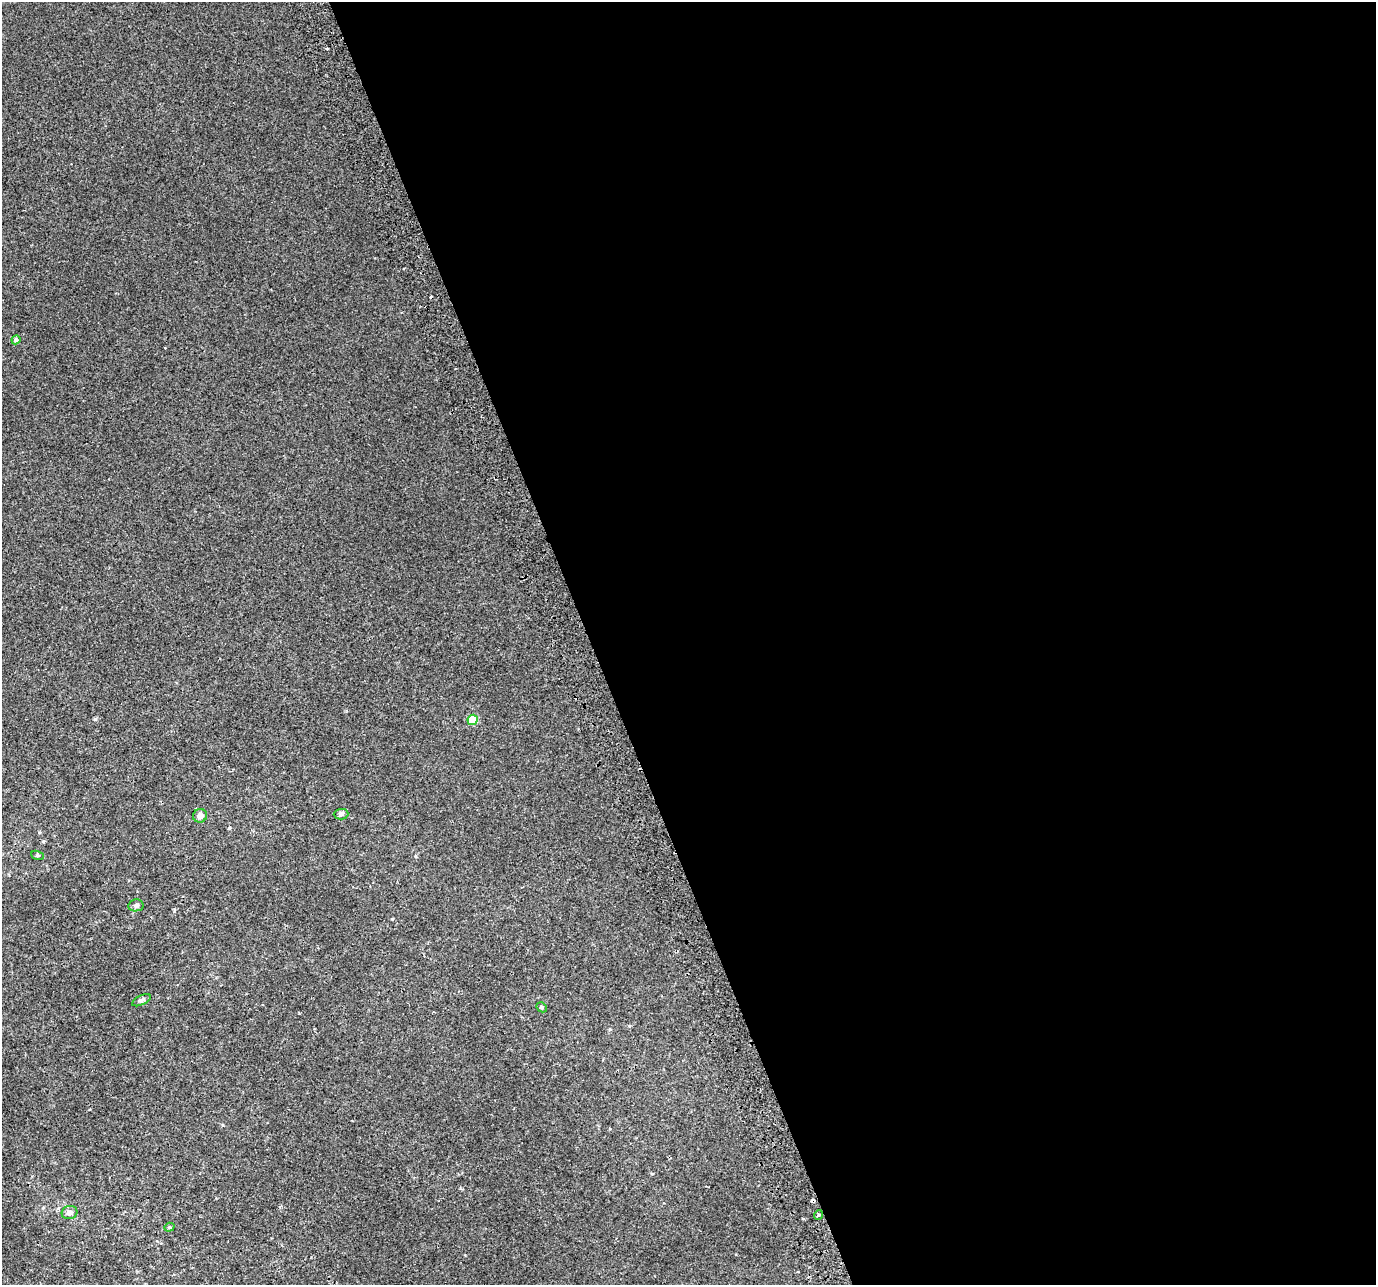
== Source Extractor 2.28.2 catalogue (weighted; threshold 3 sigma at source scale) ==
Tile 8 of 4 x 4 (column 4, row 2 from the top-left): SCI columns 4166-5539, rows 2710-3992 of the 5579 x 5364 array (HDU 1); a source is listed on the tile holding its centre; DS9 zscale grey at full resolution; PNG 1378 x 1287 px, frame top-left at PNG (2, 2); each listed source drawn as its Kron ellipse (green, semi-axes under 4 px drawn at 4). Shown black and unused: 57% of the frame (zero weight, under 2 of 3 exposures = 2% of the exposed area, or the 3 px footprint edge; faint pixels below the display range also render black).
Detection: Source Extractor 2.28.2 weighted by HDU 2 'WHT'; one run over the whole footprint, this tile lists its part. Background 0.0011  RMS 0.0028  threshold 0.0127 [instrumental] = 3 sigma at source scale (4.5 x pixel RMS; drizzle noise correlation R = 1.50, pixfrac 1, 0.0396/0.0396 arcsec/px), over >= 5 px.
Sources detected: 15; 4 cosmic-ray / hot-pixel residue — neither listed nor drawn; the other 11 listed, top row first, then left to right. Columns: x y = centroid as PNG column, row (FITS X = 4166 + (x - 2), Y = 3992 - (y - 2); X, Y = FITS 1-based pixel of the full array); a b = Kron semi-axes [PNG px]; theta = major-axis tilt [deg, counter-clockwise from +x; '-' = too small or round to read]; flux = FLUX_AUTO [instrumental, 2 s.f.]
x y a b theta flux
16 340 4 4 - 0.78
473 720 5 5 - 9.6
341 814 7 5 1 0.66
200 816 7 6 - 1.2
38 855 6 4 -20 0.36
136 905 7 6 - 0.67
141 1000 10 4 25 0.65
542 1007 5 4 - 0.43
70 1212 8 6 15 0.97
818 1215 5 3 - 0.3
169 1227 5 4 - 0.37
Unlisted compact peaks at least as high as the median listed source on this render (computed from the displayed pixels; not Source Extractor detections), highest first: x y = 95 719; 223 1125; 392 919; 229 828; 174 911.